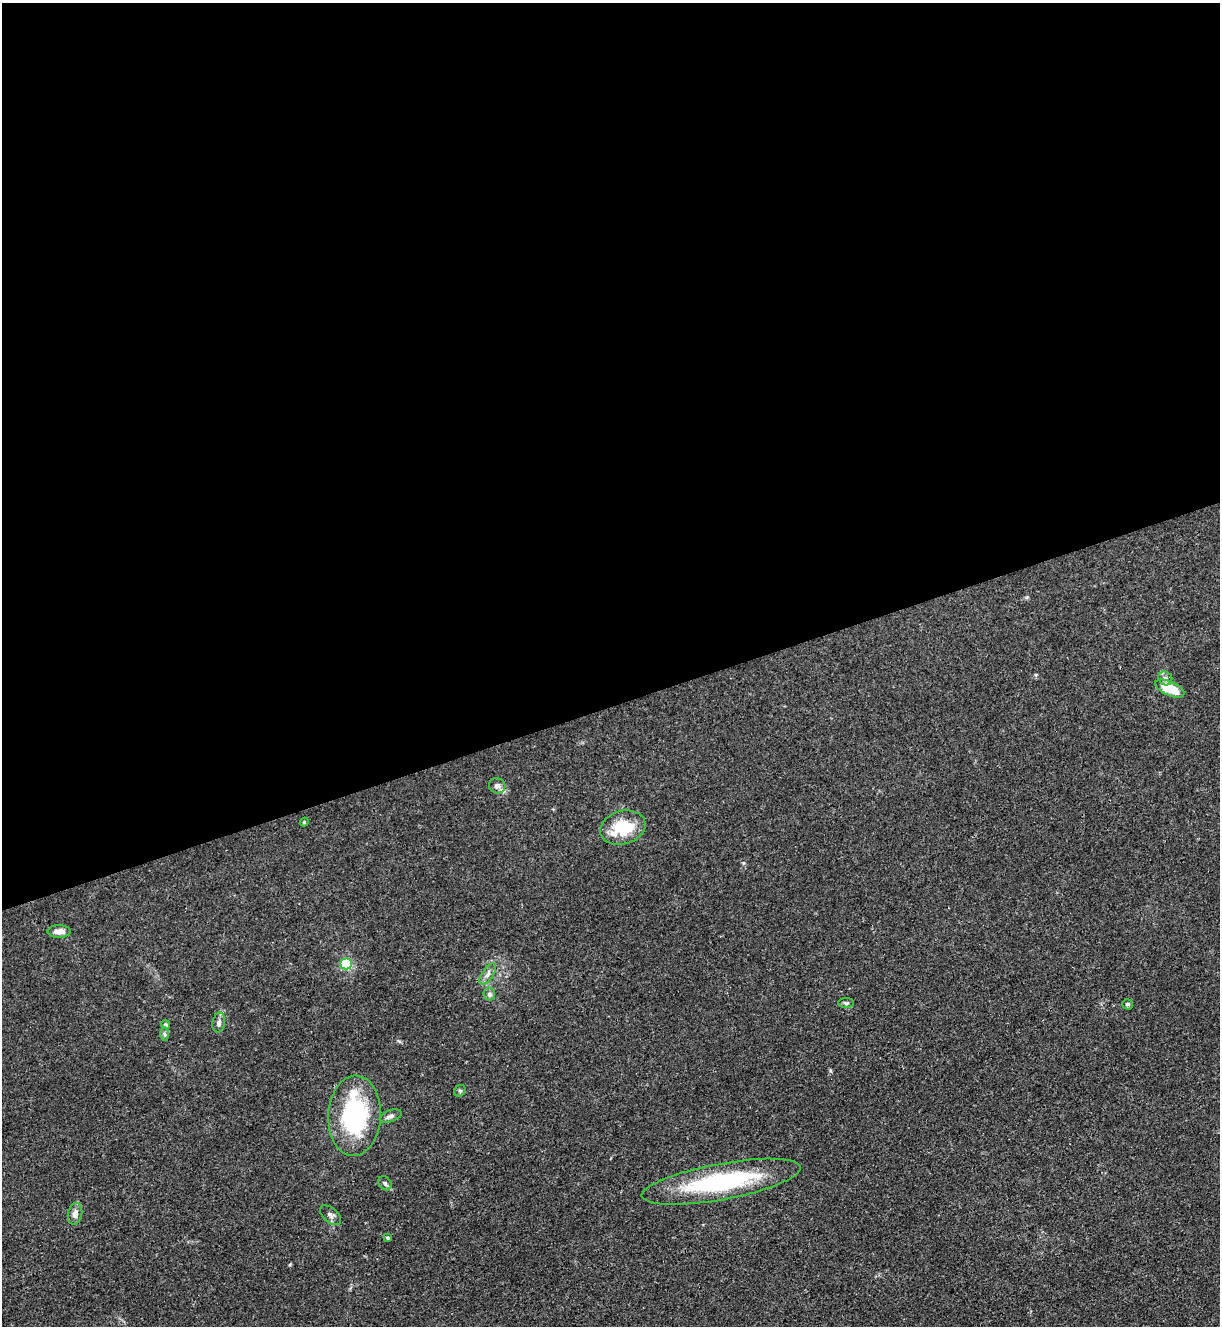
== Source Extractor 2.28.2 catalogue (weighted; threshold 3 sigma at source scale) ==
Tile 2 of 4 x 4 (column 2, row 1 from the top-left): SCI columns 1364-2581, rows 3978-5301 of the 5287 x 5305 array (HDU 1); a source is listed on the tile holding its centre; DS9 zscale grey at full resolution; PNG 1222 x 1328 px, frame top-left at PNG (2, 3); each listed source drawn as its Kron ellipse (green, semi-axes under 4 px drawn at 4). Shown black and unused: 53% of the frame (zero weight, under 3 of 4 exposures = <1% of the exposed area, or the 3 px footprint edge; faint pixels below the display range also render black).
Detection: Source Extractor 2.28.2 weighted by HDU 2 'WHT'; one run over the whole footprint, this tile lists its part. Background 0.0313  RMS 0.0027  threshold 0.0121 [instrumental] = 3 sigma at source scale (4.5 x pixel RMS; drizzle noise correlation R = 1.50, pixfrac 1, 0.05/0.05 arcsec/px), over >= 5 px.
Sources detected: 25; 3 inside a brighter listed object's ellipse — not listed separately; the other 22 listed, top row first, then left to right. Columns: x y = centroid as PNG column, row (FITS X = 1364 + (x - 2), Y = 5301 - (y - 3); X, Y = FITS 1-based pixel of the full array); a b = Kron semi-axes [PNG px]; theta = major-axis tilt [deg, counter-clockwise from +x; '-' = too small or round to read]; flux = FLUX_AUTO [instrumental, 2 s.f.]
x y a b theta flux
1165 678 7 6 - 0.82
1170 688 16 7 -24 7.6
497 786 8 7 - 0.96
304 822 4 4 - 0.28
623 828 23 16 17 11
59 931 11 6 -2 1.9
346 964 5 5 - 33
488 974 12 5 56 1.2
489 994 6 6 - 0.64
846 1003 8 5 0 0.53
1127 1004 5 5 - 0.46
219 1023 10 6 80 0.91
166 1025 4 4 - 0.52
165 1034 6 4 -87 0.49
460 1091 6 5 - 0.44
354 1116 40 26 87 32
390 1116 11 5 19 0.99
721 1182 81 18 10 33
385 1183 8 6 -48 0.65
75 1214 11 7 78 1.7
330 1215 12 7 -40 1
387 1238 4 4 - 0.36